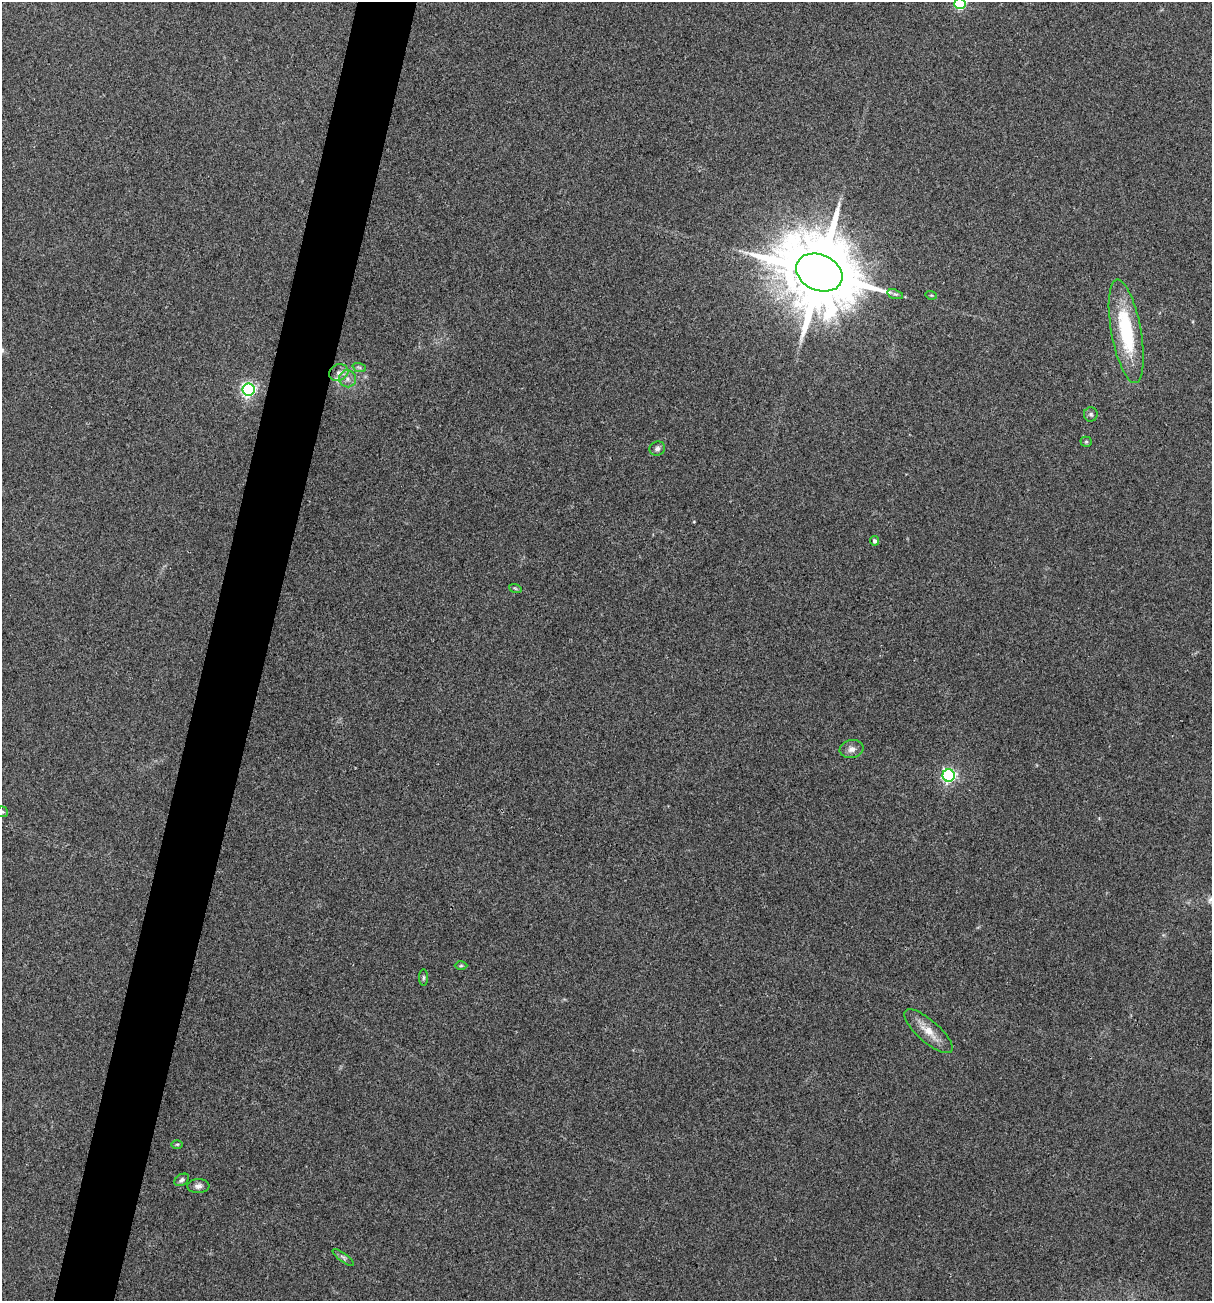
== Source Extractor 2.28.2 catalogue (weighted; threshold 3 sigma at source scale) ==
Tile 7 of 4 x 4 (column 3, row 2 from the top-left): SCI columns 2544-3753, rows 2600-3898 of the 5213 x 5200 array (HDU 1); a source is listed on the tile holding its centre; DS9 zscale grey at full resolution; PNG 1214 x 1303 px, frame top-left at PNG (2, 2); each listed source drawn as its Kron ellipse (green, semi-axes under 4 px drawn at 4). Shown black and unused: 5% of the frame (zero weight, under 3 of 4 exposures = <1% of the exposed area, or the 3 px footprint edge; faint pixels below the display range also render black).
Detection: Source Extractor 2.28.2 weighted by HDU 2 'WHT'; one run over the whole footprint, this tile lists its part. Background 0.196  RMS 0.0078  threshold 0.0351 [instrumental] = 3 sigma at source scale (4.5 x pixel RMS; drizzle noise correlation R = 1.50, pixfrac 1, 0.05/0.05 arcsec/px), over >= 5 px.
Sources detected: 25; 1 inside a brighter listed object's ellipse — not listed separately; the other 24 listed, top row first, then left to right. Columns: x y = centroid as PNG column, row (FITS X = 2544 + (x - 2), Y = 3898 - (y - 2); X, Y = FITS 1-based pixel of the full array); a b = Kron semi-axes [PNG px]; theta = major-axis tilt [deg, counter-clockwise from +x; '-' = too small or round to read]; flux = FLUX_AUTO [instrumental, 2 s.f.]
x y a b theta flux
960 4 5 5 - 85
819 273 24 18 -24 11000
895 294 8 4 -17 1.5
931 295 6 3 -18 0.79
1126 331 52 15 -80 61
359 367 7 4 -19 1.3
339 373 10 8 25 4
347 379 8 8 - 4
249 390 6 6 - 190
1091 414 7 7 - 1.9
1086 442 5 5 - 1.1
657 449 8 7 - 2.3
875 541 5 4 - 2.1
515 588 6 3 -19 1
852 749 12 9 9 4.3
949 775 6 6 - 180
2 812 6 5 - 1.3
461 966 6 4 1 1.1
424 978 8 4 90 1.4
928 1031 31 11 -41 12
177 1144 6 4 0 1.1
182 1180 8 5 34 2
198 1186 11 7 4 3.2
343 1257 13 4 -38 1.9
Isophote crosses this tile's border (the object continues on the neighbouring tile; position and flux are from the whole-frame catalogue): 2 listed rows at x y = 960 4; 2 812